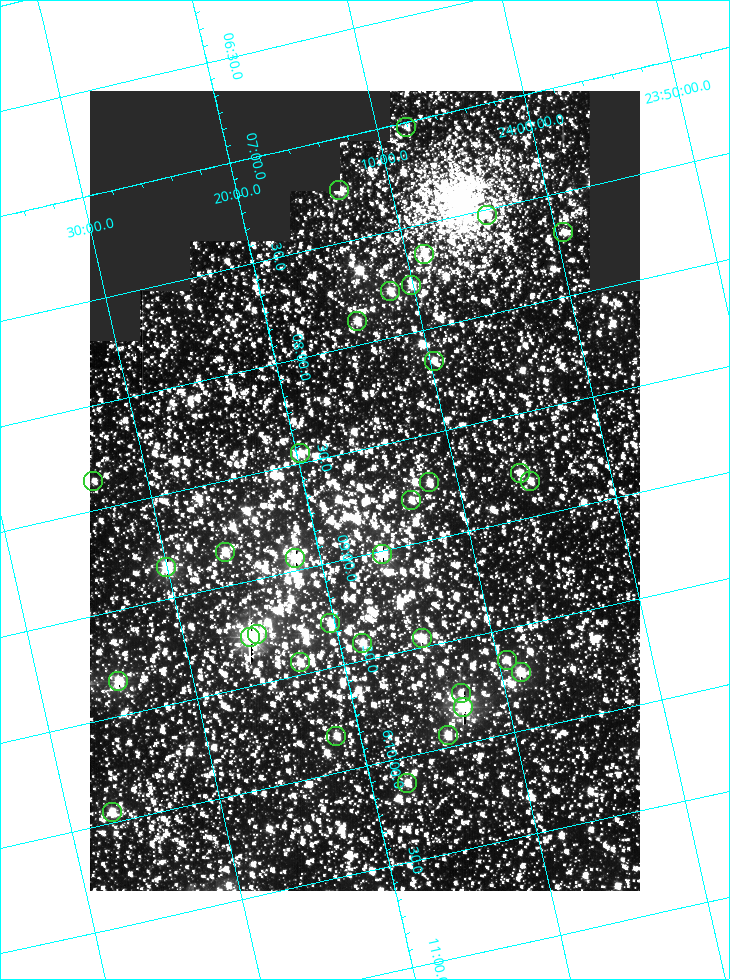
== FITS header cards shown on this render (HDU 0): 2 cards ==
NAXIS1  =                  550
NAXIS2  =                  800

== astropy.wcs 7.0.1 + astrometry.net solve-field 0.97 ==
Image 550 x 800 px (HDU 0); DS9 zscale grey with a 90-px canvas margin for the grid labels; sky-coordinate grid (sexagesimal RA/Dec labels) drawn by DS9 from the SOLVED WCS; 34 Tycho-2 reference stars matched to detected sources circled (green)
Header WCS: RA---TAN/DEC--TAN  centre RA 06:08:42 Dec +24:16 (92.17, +24.27 deg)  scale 3.98 arcsec/px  FOV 36.4' x 53.0'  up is -103 deg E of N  parity normal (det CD < 0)
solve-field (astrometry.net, Tycho-2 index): VERIFIED the header's WCS against the Tycho-2 star catalogue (verified at 3 index scales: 19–34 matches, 0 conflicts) and refined it, rather than solving blind
Solved WCS: RA---TAN-SIP/DEC--TAN-SIP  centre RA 06:08:42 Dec +24:16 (92.17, +24.27 deg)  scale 3.97 arcsec/px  FOV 36.4' x 53.0'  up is -103 deg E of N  parity normal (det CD < 0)
The solver's refit moves the header's centre by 0.36 arcsec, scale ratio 0.9999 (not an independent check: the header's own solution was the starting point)
Tycho-2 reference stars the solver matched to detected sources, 34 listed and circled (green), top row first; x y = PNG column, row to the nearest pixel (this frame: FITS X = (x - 90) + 1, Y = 800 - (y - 91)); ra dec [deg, ICRS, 3 dp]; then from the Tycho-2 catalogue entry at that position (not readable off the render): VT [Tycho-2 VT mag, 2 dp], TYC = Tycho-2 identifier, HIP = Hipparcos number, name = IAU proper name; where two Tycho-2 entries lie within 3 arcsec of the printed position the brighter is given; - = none
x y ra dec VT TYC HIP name
406 127 91.756 +24.135 11.55 1864-383-1 - -
339 190 91.813 +24.222 9.50 1864-951-1 - -
487 215 91.882 +24.069 10.67 1864-1197-1 - -
563 232 91.922 +23.991 11.04 1864-773-1 - -
424 254 91.910 +24.147 9.81 1864-677-1 - -
411 285 91.945 +24.168 9.83 1864-545-1 - -
390 291 91.946 +24.193 9.49 1864-879-1 - -
357 321 91.972 +24.235 9.87 1864-607-1 - -
434 361 92.040 +24.163 9.97 1864-387-1 - -
300 453 92.113 +24.329 10.09 1877-692-1 - -
520 473 92.195 +24.097 9.91 1877-1306-1 - -
93 481 92.090 +24.558 11.22 1868-1493-1 - -
530 481 92.208 +24.088 10.02 1877-898-1 - -
429 482 92.182 +24.197 9.90 1877-42-1 - -
411 500 92.198 +24.221 10.14 1877-234-1 - -
225 552 92.210 +24.434 9.33 1881-345-1 - -
382 554 92.254 +24.266 8.73 1877-224-1 - -
295 558 92.236 +24.360 8.19 1877-300-1 29148 -
166 567 92.212 +24.501 8.67 1881-93-1 - -
330 623 92.321 +24.338 9.42 1877-884-1 - -
257 634 92.315 +24.419 9.14 1881-15-1 - -
250 637 92.316 +24.428 7.55 1881-1595-1 - -
422 638 92.364 +24.244 8.80 1877-1589-1 - -
362 643 92.355 +24.308 9.21 1877-702-1 - -
507 660 92.412 +24.157 10.23 1877-766-1 - -
300 662 92.360 +24.380 9.69 1881-496-1 - -
521 672 92.431 +24.145 8.75 1877-16-1 - -
118 681 92.334 +24.580 8.60 1881-81-1 - -
461 693 92.439 +24.215 10.07 1877-154-1 - -
463 707 92.456 +24.215 7.57 1877-1484-1 - -
448 735 92.485 +24.239 9.49 1877-1276-1 - -
336 736 92.457 +24.359 9.75 1877-1432-1 - -
407 783 92.531 +24.294 10.40 1877-334-1 - -
112 812 92.487 +24.619 9.38 1881-1542-1 - -